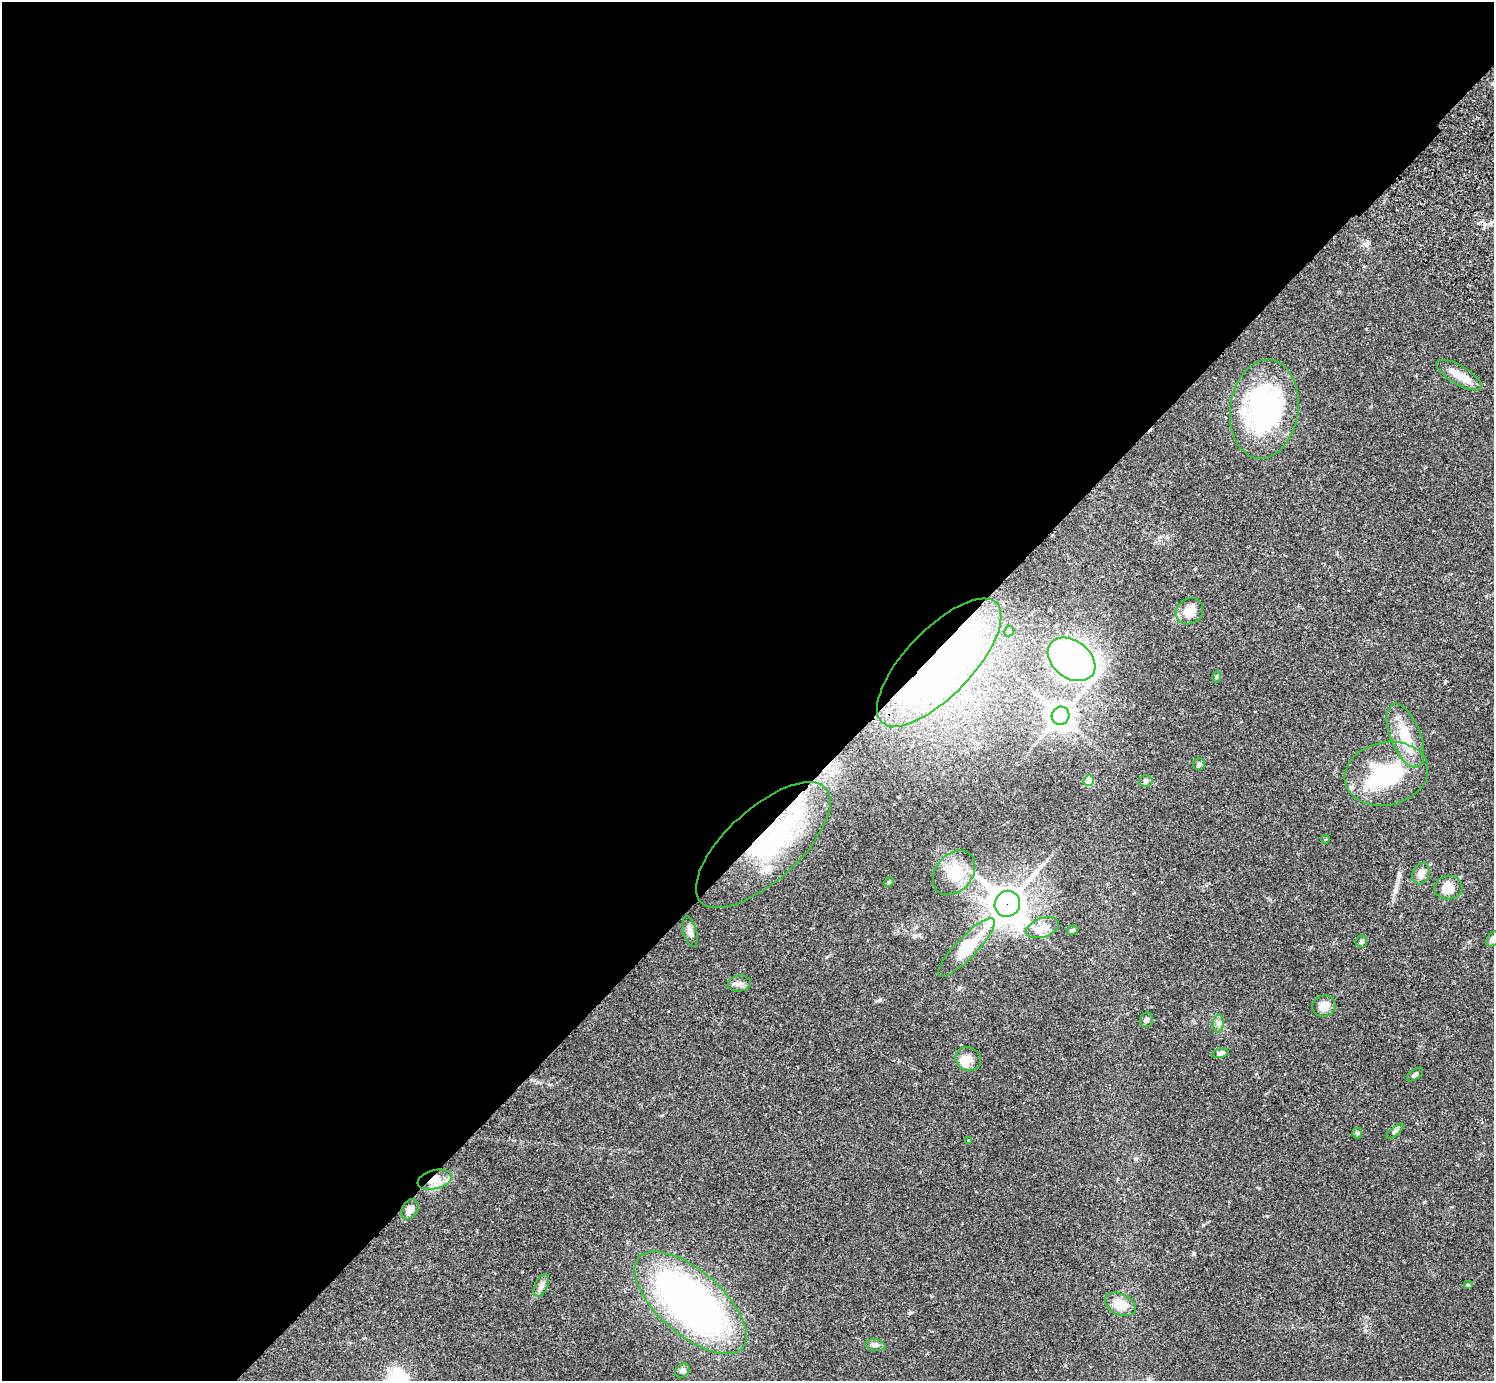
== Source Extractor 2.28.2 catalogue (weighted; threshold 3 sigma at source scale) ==
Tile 5 of 4 x 4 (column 1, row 2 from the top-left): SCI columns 46-1537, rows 3106-4484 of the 6059 x 6068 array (HDU 1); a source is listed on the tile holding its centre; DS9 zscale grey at full resolution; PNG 1496 x 1383 px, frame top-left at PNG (2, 2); each listed source drawn as its Kron ellipse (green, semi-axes under 4 px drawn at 4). Shown black and unused: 60% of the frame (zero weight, under 2 of 3 exposures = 3% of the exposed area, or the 3 px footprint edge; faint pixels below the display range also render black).
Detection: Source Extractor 2.28.2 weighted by HDU 2 'WHT'; one run over the whole footprint, this tile lists its part. Background 0.111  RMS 0.0067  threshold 0.0302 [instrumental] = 3 sigma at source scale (4.5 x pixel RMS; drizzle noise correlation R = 1.50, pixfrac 1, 0.05/0.05 arcsec/px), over >= 5 px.
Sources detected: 51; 2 inside a brighter object's white glare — neither listed nor drawn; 5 inside a brighter listed object's ellipse — not listed separately; the other 44 listed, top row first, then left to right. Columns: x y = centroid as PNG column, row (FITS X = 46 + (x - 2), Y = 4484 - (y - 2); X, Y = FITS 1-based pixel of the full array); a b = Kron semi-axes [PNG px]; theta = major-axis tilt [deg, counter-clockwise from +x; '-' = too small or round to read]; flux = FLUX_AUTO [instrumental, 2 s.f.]
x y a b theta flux
1459 375 25 9 -31 10
1264 409 50 34 82 110
1189 611 14 12 39 10
1009 631 5 4 - 2.4
1071 659 26 18 -37 200
939 663 83 33 46 300
1217 677 6 4 88 0.77
1060 716 9 8 - 760
1405 736 34 15 -68 18
1199 764 6 6 - 1.4
1386 774 42 31 12 64
1089 780 5 5 - 21
1146 781 6 6 - 1.5
1325 839 4 3 - 0.51
763 845 85 36 42 110
954 873 25 18 50 17
1421 874 11 8 66 3.7
889 882 5 4 - 0.81
1448 888 14 12 9 10
1007 904 13 12 - 1300
1043 928 17 9 19 6.7
1073 930 6 4 30 1
690 932 16 6 -76 3.4
1493 939 8 6 56 2.9
1361 942 6 6 - 1.5
967 947 39 10 46 30
739 984 11 8 6 3
1324 1006 11 10 - 6.7
1146 1020 7 6 - 1.6
1218 1024 9 5 85 2.1
1220 1053 8 5 15 2.5
968 1059 13 11 -30 6.1
1415 1075 9 4 37 1.3
1395 1131 11 4 40 1.4
1357 1133 5 5 - 0.9
968 1140 4 2 - 0.46
435 1180 17 9 14 8.8
410 1209 11 7 56 4
541 1285 12 6 65 2.9
1468 1285 5 4 - 0.63
691 1303 69 32 -41 290
1120 1304 16 10 -26 13
875 1345 10 6 -9 2.2
682 1370 8 6 44 1.8
Overlapping masked pixels (flux is a lower limit): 4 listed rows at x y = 939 663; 763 845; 1007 904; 435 1180
Isophote crosses this tile's border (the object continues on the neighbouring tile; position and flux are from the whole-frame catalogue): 1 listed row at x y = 1493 939
Unlisted compact peaks at least as high as the median listed source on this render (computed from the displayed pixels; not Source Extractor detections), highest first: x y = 1194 1253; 880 1000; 1259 1188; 909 1313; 1203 1225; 1267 1216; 915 935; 1469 942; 1366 329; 1424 1202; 1135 1159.